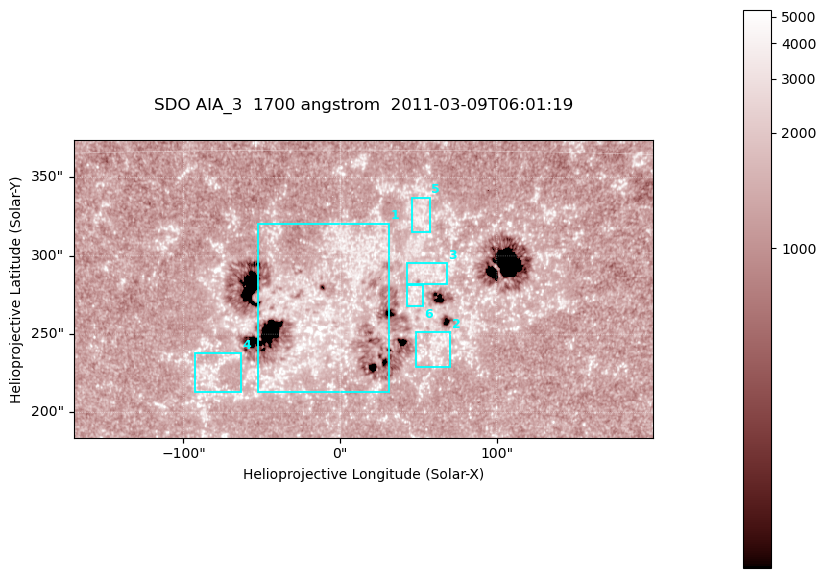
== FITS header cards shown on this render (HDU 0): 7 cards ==
TELESCOP= 'SDO     '           /
INSTRUME= 'AIA_3   '           /
WAVELNTH=                 1700 /
WAVEUNIT= 'angstrom'           /
DATE-OBS= '2011-03-09T06:01:19.711' /
CTYPE1  = 'HPLN-TAN'           /
CTYPE2  = 'HPLT-TAN'           /

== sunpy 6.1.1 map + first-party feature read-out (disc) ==
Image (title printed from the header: SDO AIA_3  1700 angstrom  2011-03-09T06:01:19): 603 x 310 px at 0.613 arcsec/px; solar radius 966 arcsec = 1577 px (partial field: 2.4% of the solar disc is inside the frame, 100% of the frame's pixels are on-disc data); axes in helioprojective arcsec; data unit not stated in the header (colour bar unlabelled)
Pointing: header CRPIX1/2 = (2053.97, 2042.58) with CRVAL1/2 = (0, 0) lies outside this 603 x 310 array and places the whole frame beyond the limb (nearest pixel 1.43 R_sun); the SolarSoft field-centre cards XCEN/YCEN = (14.74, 278.8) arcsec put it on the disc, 1802 arcsec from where CRPIX/CRVAL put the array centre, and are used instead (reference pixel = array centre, CRVAL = XCEN/YCEN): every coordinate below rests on XCEN/YCEN
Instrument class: DISC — disc imager (sunpy class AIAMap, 1700 A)
Bright regions (active regions / flare kernels): reference = the on-disc median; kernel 5 px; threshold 5 sigma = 1585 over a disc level ~1299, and >= 1.15x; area >= 186 px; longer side >= 4 px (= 2.5 arcsec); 6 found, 6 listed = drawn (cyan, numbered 1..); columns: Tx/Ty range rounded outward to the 2 arcsec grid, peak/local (2 s.f.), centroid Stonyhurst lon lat
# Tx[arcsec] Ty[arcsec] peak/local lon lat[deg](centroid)
1 -54..32 212..322 3.4 +0 +9
2 48..70 228..252 3.6 +4 +7
3 42..70 282..296 2.9 +3 +10
4 -94..-62 212..238 3.1 -5 +6
5 44..58 314..338 3.2 +3 +12
6 42..54 268..282 3.1 +3 +9